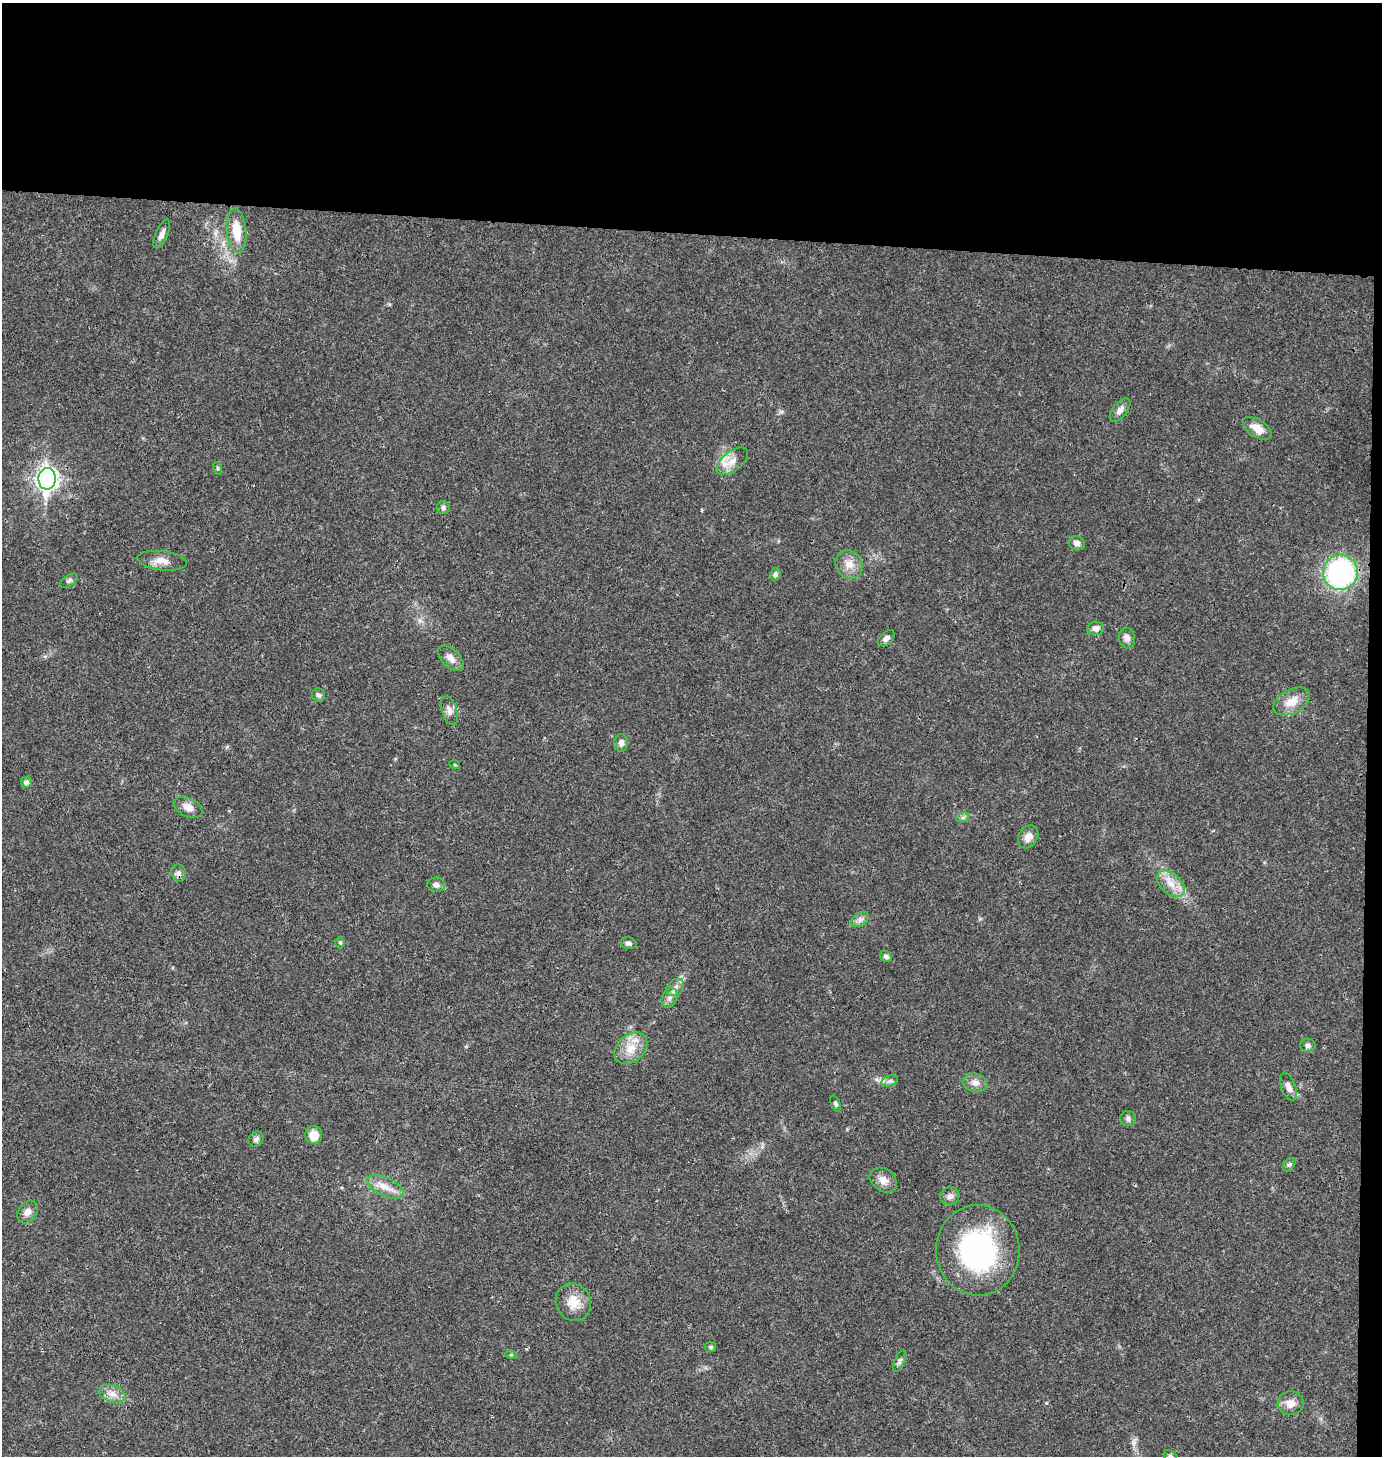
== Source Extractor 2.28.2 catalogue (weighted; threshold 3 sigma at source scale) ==
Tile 3 of 3 x 3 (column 3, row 1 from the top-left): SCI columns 2907-4286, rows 2909-4362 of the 4386 x 4366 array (HDU 1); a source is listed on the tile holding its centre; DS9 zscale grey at full resolution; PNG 1384 x 1458 px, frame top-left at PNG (2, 3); each listed source drawn as its Kron ellipse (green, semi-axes under 4 px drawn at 4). Shown black and unused: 17% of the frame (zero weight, under 3 of 4 exposures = <1% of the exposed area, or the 3 px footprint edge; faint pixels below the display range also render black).
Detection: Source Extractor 2.28.2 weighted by HDU 2 'WHT'; one run over the whole footprint, this tile lists its part. Background 0.0234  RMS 0.0023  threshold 0.0104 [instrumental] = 3 sigma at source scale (4.5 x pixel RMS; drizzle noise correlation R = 1.50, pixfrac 1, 0.05/0.05 arcsec/px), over >= 5 px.
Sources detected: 59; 1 inside a brighter listed object's ellipse — not listed separately; the other 58 listed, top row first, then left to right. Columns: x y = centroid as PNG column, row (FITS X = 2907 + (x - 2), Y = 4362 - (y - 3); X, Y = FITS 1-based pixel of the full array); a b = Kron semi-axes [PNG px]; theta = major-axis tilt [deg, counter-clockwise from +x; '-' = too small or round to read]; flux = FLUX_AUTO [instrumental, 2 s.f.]
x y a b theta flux
237 231 22 9 -84 5.2
162 234 15 6 66 1.2
1120 410 14 7 51 1.3
1257 428 16 8 -32 2.7
732 461 18 9 38 2.4
217 468 6 4 -71 0.27
47 479 11 8 88 120
443 507 7 6 - 0.62
1077 543 8 7 - 1.2
162 561 25 9 -6 2.4
849 564 15 13 -46 2.7
1340 572 18 17 - 43
775 574 6 5 - 0.59
69 581 10 5 34 0.61
1096 628 8 6 7 1.3
886 638 10 6 44 0.94
1127 638 10 8 -75 1.2
451 658 15 8 -43 1.8
318 695 7 6 - 0.6
1292 701 20 12 28 3.4
449 711 15 7 -71 1.3
621 743 9 7 -87 1.1
455 765 5 3 - 0.2
26 782 5 5 - 0.8
188 807 15 9 -25 2
963 817 7 4 19 0.51
1028 837 12 9 59 2
179 873 9 7 -73 0.84
1171 884 16 10 -42 3
436 885 9 7 -5 0.93
860 919 10 6 36 0.96
340 943 6 5 - 0.33
628 943 8 5 -15 0.62
886 956 6 5 - 0.7
676 987 10 7 47 1.2
669 998 10 7 65 1.2
1308 1046 8 7 - 0.72
631 1048 18 13 42 4
890 1081 8 5 19 0.7
975 1083 12 9 -12 1.5
1288 1087 15 7 -69 1.4
836 1104 8 4 -67 0.46
1128 1119 8 7 - 0.75
314 1135 9 8 - 3.2
256 1139 8 7 - 0.77
1289 1164 8 5 48 0.52
883 1180 15 11 -34 1.9
385 1187 19 9 -26 2.8
950 1196 9 9 - 1
28 1212 12 9 57 1.4
978 1250 45 41 -87 39
573 1302 19 17 -63 4.1
711 1347 5 5 - 0.44
511 1355 5 3 - 0.27
900 1361 11 5 67 0.65
112 1394 13 8 -18 1.8
1291 1403 13 12 - 2.1
1170 1456 7 6 - 0.55
Isophote crosses this tile's border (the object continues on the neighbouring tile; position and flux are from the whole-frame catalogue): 1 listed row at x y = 1170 1456